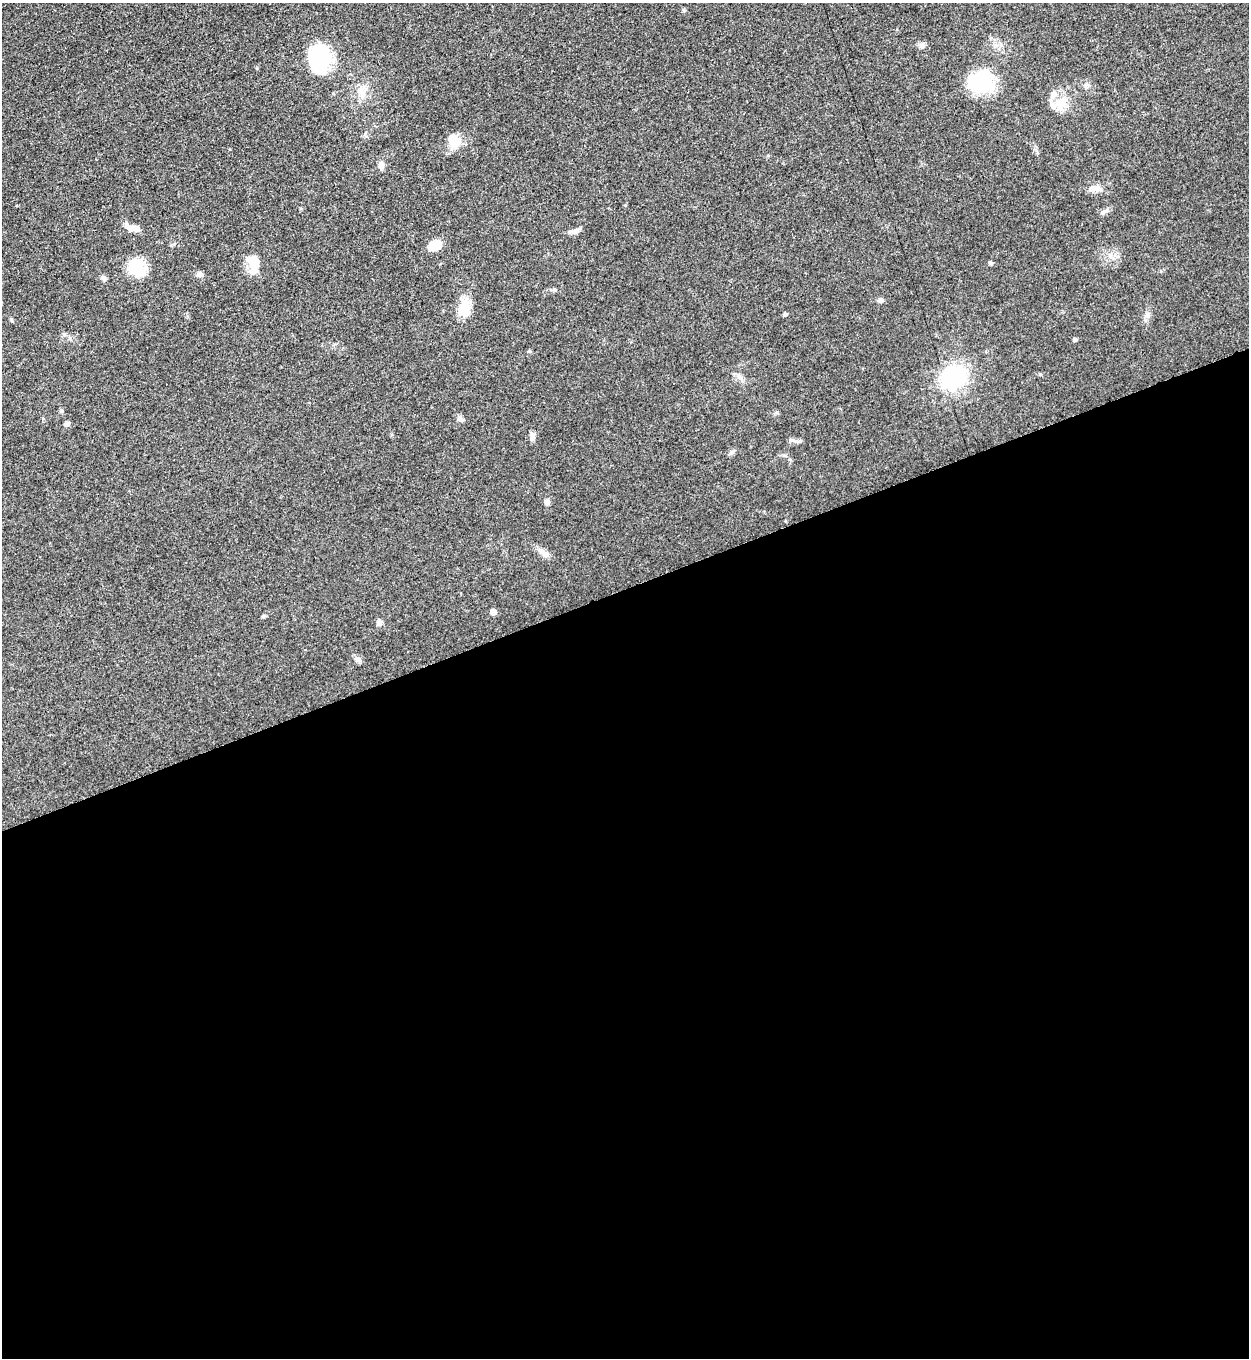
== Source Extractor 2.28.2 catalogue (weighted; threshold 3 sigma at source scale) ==
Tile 15 of 4 x 4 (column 3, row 4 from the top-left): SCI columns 2779-4025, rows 10-1365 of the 5428 x 5440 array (HDU 1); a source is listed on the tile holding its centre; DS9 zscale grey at full resolution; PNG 1251 x 1360 px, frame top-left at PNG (2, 3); no overlay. Shown black and unused: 57% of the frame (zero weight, under 3 of 5 exposures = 1% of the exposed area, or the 3 px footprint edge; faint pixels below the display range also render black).
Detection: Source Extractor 2.28.2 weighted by HDU 2 'WHT'; one run over the whole footprint, this tile lists its part. Background 0.0613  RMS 0.0059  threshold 0.0265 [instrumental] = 3 sigma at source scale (4.5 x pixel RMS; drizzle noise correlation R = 1.50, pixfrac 1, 0.05/0.05 arcsec/px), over >= 5 px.
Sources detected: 41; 3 inside a brighter object's white glare — not listed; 3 inside a brighter listed object's ellipse — not listed separately; the other 35 listed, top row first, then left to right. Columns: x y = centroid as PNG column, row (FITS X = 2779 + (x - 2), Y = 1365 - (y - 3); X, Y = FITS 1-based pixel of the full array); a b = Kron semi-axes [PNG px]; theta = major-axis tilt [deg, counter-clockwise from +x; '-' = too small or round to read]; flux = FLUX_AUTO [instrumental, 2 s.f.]
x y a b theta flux
922 45 10 7 -34 2
319 58 29 19 77 45
983 79 34 23 -5 25
1053 94 10 7 54 2.7
1061 104 22 10 53 8.1
456 142 17 12 59 7.7
381 166 13 6 -86 2.4
1093 189 15 7 -2 3.7
1104 212 13 4 28 1.7
134 228 19 7 -2 4.3
573 231 17 5 5 2.3
435 245 13 10 30 9.1
252 261 27 11 -80 8.9
990 263 6 4 -17 1
137 267 21 17 -51 17
199 274 8 6 2 1.8
104 278 8 6 -56 1.5
880 300 7 6 - 1.5
466 311 23 16 -66 9
785 314 4 4 - 1.2
1147 316 7 4 19 1.3
64 334 6 4 -18 0.9
1075 340 5 4 - 0.95
953 377 22 18 26 55
61 411 5 4 - 0.83
460 419 8 6 -69 1.8
66 424 7 6 - 1.4
532 436 10 6 -83 2.2
791 440 5 5 - 1.1
547 502 7 6 - 1.8
544 553 17 7 -45 3.7
493 612 5 4 - 5
263 616 5 5 - 0.74
379 622 9 7 -68 1.7
358 659 8 6 -17 2.1
Unlisted compact peaks at least as high as the median listed source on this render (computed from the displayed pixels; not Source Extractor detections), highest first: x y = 1040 374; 257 68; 11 319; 529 351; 777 412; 731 452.